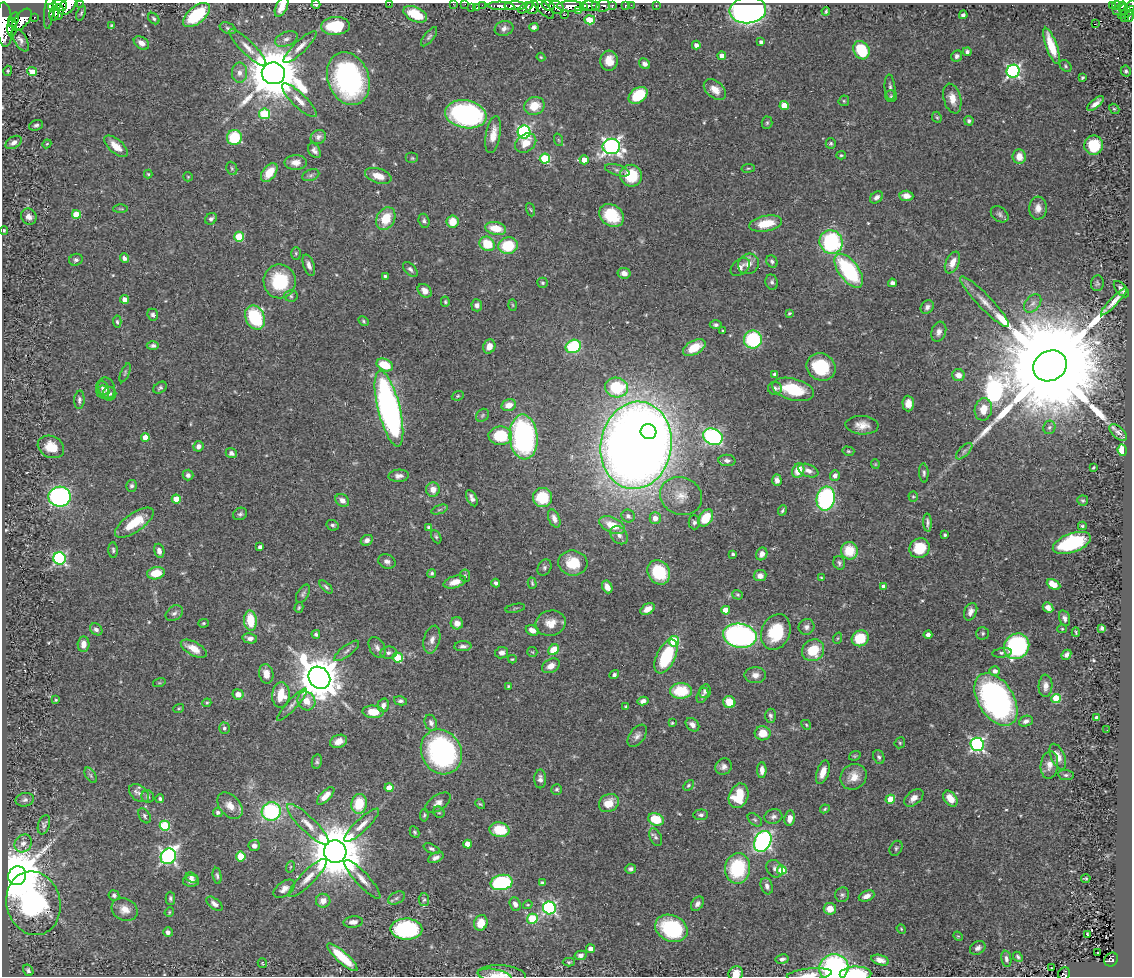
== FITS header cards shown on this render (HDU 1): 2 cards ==
NAXIS1  =                 1130
NAXIS2  =                  974

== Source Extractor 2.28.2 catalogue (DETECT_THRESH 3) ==
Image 1130 x 974 px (HDU 1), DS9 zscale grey, 1 PNG px = 1 image px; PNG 1134 x 978 px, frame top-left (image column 1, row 974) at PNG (2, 3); each listed source drawn as its Kron ellipse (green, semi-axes under 4 px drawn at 4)
Background 0.486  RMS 0.022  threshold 0.0668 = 3 sigma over >= 5 px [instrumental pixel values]
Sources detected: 526; of the 526, the 500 brightest by FLUX_AUTO listed and drawn (26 fainter detections omitted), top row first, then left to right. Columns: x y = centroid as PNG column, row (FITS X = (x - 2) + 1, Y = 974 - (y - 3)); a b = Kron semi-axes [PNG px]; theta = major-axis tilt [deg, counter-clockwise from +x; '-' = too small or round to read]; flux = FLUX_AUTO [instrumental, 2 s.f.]
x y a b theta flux
80 3 2 2 - 24
316 4 4 3 - 3.3
389 4 2 2 - 60
453 4 2 2 - 8.5
465 4 2 2 - 6.9
60 5 7 5 -20 290
482 5 2 2 - 9
596 5 3 3 - 240
631 5 2 2 - 7.2
1117 5 4 3 - 87
68 6 11 6 51 950
501 6 13 4 -2 760
515 6 11 4 0 800
548 6 6 5 - 150
570 6 13 5 -1 1300
584 6 4 3 - 280
590 6 9 5 -7 570
603 6 7 6 - 130
612 6 4 3 - 81
625 6 4 3 - 18
656 6 3 2 - 9.8
1113 6 3 3 - 35
1122 6 4 3 - 130
1130 6 7 3 50 150
53 7 5 3 - 450
282 7 11 5 64 18
533 7 7 6 - 330
556 7 7 6 - 510
471 8 2 2 - 3.1
476 8 3 3 - 55
526 8 8 4 32 300
543 8 14 5 -45 210
748 10 18 13 6 620
1117 10 3 2 - 6.7
1124 10 6 3 86 69
579 11 4 3 - 180
826 11 4 3 - 2.1
49 12 17 4 84 980
59 12 8 4 86 510
1127 12 10 3 32 220
54 13 7 5 78 730
81 13 8 3 69 2.1
415 14 13 7 -26 40
196 15 16 8 39 85
564 15 3 2 - 2.7
963 15 4 4 - 4.5
1129 16 6 3 76 140
35 17 3 2 - 19
1124 17 3 3 - 22
154 19 6 5 - 2.7
14 20 7 5 66 340
22 20 13 7 51 1000
590 20 5 4 - 42
1095 23 2 2 - 4.4
4 25 22 8 -87 2300
112 25 4 3 - 2.1
335 26 14 9 4 60
534 27 5 4 - 4.3
12 28 9 5 87 640
228 28 8 5 -23 3.6
504 28 9 7 19 7.5
429 37 11 5 52 3.6
286 39 12 7 21 6.8
20 40 13 6 -59 6.8
761 42 4 4 - 4.9
141 43 8 6 -34 9.7
696 45 4 4 - 7.1
1051 46 19 5 -71 37
300 47 22 6 44 12
248 48 25 6 -45 15
861 50 10 7 -61 76
967 52 4 4 - 3.5
722 56 4 4 - 14
957 56 6 5 - 4.6
541 57 4 3 - 1.6
609 61 10 8 86 19
645 64 6 5 - 6.6
1065 66 7 5 -45 2.5
8 71 5 4 - 2
1013 71 6 6 - 320
1126 71 5 5 - 3.3
32 72 5 4 - 32
239 73 10 7 90 8.6
273 73 11 11 - 10000
1083 77 4 3 - 2.7
348 79 27 20 -69 320
890 87 13 5 -85 5.3
715 90 13 8 -40 17
638 95 10 7 37 72
891 96 6 6 - 2.8
952 98 15 8 -75 15
299 100 23 7 -44 15
844 101 5 5 - 2.1
1095 104 10 4 40 8.1
534 106 10 9 - 30
784 106 4 4 - 33
1114 109 6 4 -41 2.2
265 114 5 5 - 81
466 114 21 14 -10 300
937 117 6 4 -67 2
969 121 5 4 - 3.4
767 123 6 5 - 2.6
36 125 7 5 21 3.7
524 132 6 6 - 240
493 135 19 7 79 20
318 137 8 6 26 5.7
234 138 7 7 - 64
559 140 6 4 -70 2
14 142 9 5 33 6.6
526 143 11 8 34 21
831 143 5 5 - 2.7
47 144 4 4 - 1.6
1094 145 9 9 - 52
116 146 14 7 -42 21
611 146 8 8 - 570
314 151 8 5 -58 5.9
841 155 5 4 - 2
1019 157 7 6 - 18
412 158 6 5 - 2.6
545 159 5 5 - 100
584 160 4 4 - 16
296 162 11 7 0 11
232 168 7 5 -68 2.9
748 168 7 3 8 1.9
617 170 13 5 -17 4.9
269 173 11 6 52 27
148 174 4 4 - 1.7
311 175 9 5 19 4.1
378 176 14 7 -17 20
631 176 11 11 - 58
188 177 5 4 - 1.8
906 196 7 5 -5 12
877 197 7 5 37 6.8
1038 208 11 8 86 12
121 209 7 3 1 1.6
531 210 7 3 -71 1.6
76 214 4 4 - 40
1000 214 10 7 -37 4.7
612 215 13 10 -36 57
29 217 8 7 - 8.1
211 219 6 5 - 4.6
386 219 12 9 63 37
424 221 7 5 -73 3.7
453 221 6 6 - 25
766 224 17 7 10 39
496 228 10 6 -12 32
4 230 4 3 - 1.9
239 237 5 5 - 54
831 242 12 11 - 170
487 244 8 7 - 42
508 246 10 8 10 67
296 253 6 5 - 2.2
124 258 5 4 - 5.2
76 260 7 6 - 3.8
772 261 6 5 - 3.4
952 263 11 6 65 15
748 264 11 9 37 12
309 265 11 5 -71 6.9
740 267 11 7 39 7.4
410 269 9 5 -47 4.3
849 271 20 10 -54 150
624 273 6 5 - 8.9
385 276 3 3 - 2
280 281 17 16 - 83
772 282 7 6 - 3.9
542 283 5 5 - 2.4
892 283 4 4 - 4.8
1097 283 8 6 83 3.3
1121 289 10 5 -48 7.7
425 291 8 6 -43 9
291 296 7 5 -5 3.2
125 299 4 4 - 11
1114 301 18 4 46 11
445 302 5 4 - 2.3
985 302 34 7 -46 20
1033 303 10 7 50 6.8
477 305 6 5 - 5.3
513 305 5 3 - 1.6
927 307 7 6 - 4.8
789 313 3 2 - 1.8
153 315 6 5 - 4
255 318 12 9 -65 110
364 321 5 4 - 2.1
117 322 6 4 -86 2.6
716 325 6 4 -2 3.4
723 331 3 2 - 1.5
939 332 10 7 71 7.6
753 339 9 9 - 110
153 345 6 4 0 3.9
489 346 7 6 - 13
573 346 8 6 20 93
694 348 12 6 28 39
385 365 8 6 -25 41
1050 366 17 15 28 84000
821 367 15 13 -30 75
125 373 10 4 67 2.7
775 375 4 3 - 6.2
958 375 6 6 - 11
102 388 7 6 - 4.5
107 388 11 8 -76 8.1
160 388 7 5 35 3.3
616 388 12 10 -12 92
775 388 7 6 - 4.7
793 389 21 10 -14 73
103 392 6 6 - 3.5
109 394 7 6 - 4
458 396 6 4 22 2.1
79 400 9 5 86 3.9
908 403 8 6 -87 12
509 405 7 6 - 16
389 409 39 11 -76 580
983 409 11 8 80 22
482 415 7 5 47 3
862 425 16 9 -3 16
1049 427 7 6 - 3.9
648 432 8 7 - 950
1118 432 10 5 -41 6
500 436 12 9 -2 67
145 437 4 4 - 26
524 437 22 14 -85 320
713 437 10 8 -24 260
636 445 44 35 81 3000
198 446 5 5 - 5.7
51 447 14 10 -26 26
1122 450 6 4 -84 39
848 451 6 4 -14 2.2
964 451 10 5 45 4.8
231 453 5 5 - 5.5
727 460 8 5 -4 5.7
875 464 5 4 - 1.5
1093 467 3 3 - 1.6
798 470 7 6 - 26
808 471 10 6 -20 7.7
924 473 9 4 -87 3.3
188 475 5 5 - 4.6
835 475 5 5 - 6.2
399 476 10 6 3 7
777 480 6 4 -87 7.1
131 486 6 5 - 3.6
433 489 7 7 - 15
681 496 21 18 -23 29
60 497 11 10 - 320
543 497 9 9 - 58
913 497 5 4 - 1.9
472 498 9 4 -62 6.7
176 499 4 4 - 24
826 499 12 9 75 220
342 500 7 6 - 7.9
1083 501 5 5 - 2.3
439 510 8 3 19 2.7
782 510 5 3 - 2.3
240 514 7 6 - 3.7
628 516 7 6 - 6
554 518 9 5 -67 8.1
655 518 6 5 - 11
706 518 9 6 55 48
694 522 7 5 -88 4.2
927 522 9 3 -88 4.2
134 523 22 9 35 45
333 525 6 5 - 3.1
612 525 14 7 -23 29
1082 526 4 3 - 2.4
429 527 3 3 - 2.7
619 535 10 7 -46 7.7
945 535 3 3 - 3
436 537 7 4 -63 2.6
367 540 6 5 - 7.2
1072 543 20 9 20 140
260 547 4 3 - 4.8
919 548 10 9 - 43
113 550 8 4 -88 3.1
159 551 7 5 -75 8
849 551 9 8 - 38
733 554 3 3 - 3
762 554 7 5 63 8.2
60 558 6 6 - 240
387 561 9 7 -20 5.6
573 563 14 12 -7 43
839 563 7 5 -72 3.4
544 568 8 6 60 3.8
659 572 13 10 -56 80
156 573 9 6 10 35
432 573 5 4 - 2.6
465 576 6 5 - 2.3
760 576 6 5 - 10
821 578 3 3 - 1.5
455 582 11 6 17 13
496 583 4 4 - 4.6
532 583 6 3 -75 2.1
1053 584 7 4 -28 23
326 587 8 4 -45 3.1
607 587 6 5 - 12
884 587 4 4 - 11
303 594 10 5 60 4
737 595 5 5 - 2.1
299 607 5 4 - 1.9
515 608 10 3 11 1.9
1048 608 6 4 -46 9
647 609 8 5 32 12
726 610 4 4 - 26
971 612 9 6 67 8.7
174 613 9 7 38 5.3
1064 618 8 5 -74 5.6
250 621 10 6 -85 47
203 623 5 4 - 2.2
457 623 6 6 - 11
551 623 15 12 13 20
807 627 8 7 - 5.7
1102 628 4 3 - 2.9
96 629 7 5 -39 5.8
1062 629 5 4 - 1.7
532 630 7 5 -28 9.4
776 632 18 14 68 67
1076 632 5 3 - 2.3
983 633 6 6 - 3.2
316 634 4 4 - 3.2
928 635 4 4 - 5
740 636 17 12 -10 470
250 638 7 5 -11 5.9
838 638 6 3 70 1.6
860 638 9 8 - 44
432 640 14 8 76 10
674 641 5 5 - 96
83 644 8 6 86 10
463 646 9 5 2 4.9
1017 646 13 12 - 230
377 647 11 7 -60 6.7
194 649 14 6 -29 21
554 650 6 5 - 34
813 650 11 10 - 42
347 651 15 5 38 6.1
532 652 5 5 - 1.7
389 653 8 6 6 4.9
502 653 6 5 - 7.5
1002 653 10 4 7 3.6
1066 655 5 4 - 5.4
666 656 18 9 64 87
398 658 5 4 - 68
512 659 4 3 - 1.8
551 666 9 6 29 12
995 671 5 5 - 6.4
266 674 10 7 -80 15
614 675 5 4 - 3.6
755 675 10 8 0 9.9
319 678 12 10 -50 5500
159 683 6 4 17 1.8
508 686 3 3 - 1.5
1046 686 11 7 88 9.5
681 691 11 8 1 58
705 691 7 5 75 4.7
238 694 5 5 - 11
281 695 13 9 85 38
702 695 8 5 63 3.8
1056 698 5 4 - 61
996 699 29 17 -58 450
56 700 4 3 - 1.6
306 701 10 8 -55 19
400 701 6 4 -14 3.4
643 701 5 4 - 6.7
729 702 6 6 - 35
207 703 4 4 - 1.8
292 705 21 5 48 8
383 705 7 5 74 6
626 707 4 3 - 1.9
179 708 5 3 - 1.6
373 712 10 6 -3 25
770 716 7 5 -87 4.4
1097 718 4 4 - 7.8
1026 721 7 5 24 6.2
431 723 8 6 -67 5.3
672 723 3 3 - 1.7
692 725 8 5 -45 7.7
806 725 5 4 - 1.8
224 728 6 5 - 4.4
1107 730 2 2 - 2.1
763 733 8 7 - 22
637 736 12 7 54 7.2
339 741 9 6 20 12
900 743 6 5 - 2.2
977 744 7 6 - 320
441 752 23 20 -60 270
855 756 6 4 20 1.9
879 757 7 5 -69 3.7
1058 757 13 7 -67 14
317 762 7 5 78 3
1049 765 14 8 83 13
724 767 8 8 - 7.1
762 770 8 4 90 11
823 772 12 6 71 15
91 775 8 5 -57 2.8
1066 775 8 5 -8 3.6
853 777 14 12 42 19
540 779 9 6 89 6.3
688 785 6 4 45 2.4
389 788 4 4 - 23
557 789 5 5 - 3.1
139 793 11 7 -35 8.3
326 796 11 5 45 16
739 796 13 9 67 50
148 797 6 6 - 4.1
914 798 11 6 39 11
160 799 4 3 - 2.8
890 799 5 4 - 39
950 799 9 6 -54 21
25 800 9 6 14 4.7
438 803 14 7 34 9.1
609 803 10 8 32 23
359 804 10 7 82 44
480 804 5 4 - 2
230 806 15 10 -48 17
825 809 5 4 - 2.1
271 811 9 9 - 150
439 812 6 5 - 2.3
218 813 4 4 - 4.7
424 815 6 4 81 2.3
701 815 7 5 3 4.5
145 816 8 5 -59 4
773 817 9 7 15 5.7
790 818 8 5 81 10
656 819 8 6 -22 45
755 820 8 5 -40 3.2
308 824 28 7 -44 20
44 825 10 5 72 4.1
362 825 23 6 43 14
165 826 5 5 - 95
499 830 10 7 -8 45
414 832 6 4 -63 2.4
656 837 9 5 -64 3.8
763 841 11 8 63 390
23 843 9 8 - 8.8
468 844 4 4 - 18
254 846 5 5 - 6.9
896 848 8 6 58 3
431 849 8 4 -23 3.1
335 851 11 11 - 10000
168 856 8 7 - 410
241 856 5 4 - 39
436 858 8 5 25 6.4
290 867 6 3 70 1.6
738 868 15 12 82 110
631 869 5 4 - 3.8
775 869 9 7 -56 5.7
782 870 5 4 - 50
17 876 9 9 - 11000
217 876 8 4 -80 3.2
191 877 6 4 -23 4.8
308 878 26 7 45 17
1086 878 5 2 - 1.9
362 879 25 6 -48 15
191 881 8 6 0 6.8
502 882 11 7 11 180
542 883 4 3 - 3.4
767 886 8 5 -71 5.6
284 889 12 7 36 8.9
114 895 5 5 - 3.9
842 895 7 7 - 3.7
866 896 8 5 22 7.6
170 898 7 5 -89 3.4
396 898 9 5 27 4.3
424 900 6 5 - 3.2
323 901 7 7 - 14
33 903 32 27 -75 380
214 904 9 5 -38 7.1
515 904 7 5 -69 7.5
697 904 8 5 53 6.1
528 905 5 3 - 1.7
549 908 6 6 - 270
125 909 13 11 -27 16
830 909 6 6 - 18
169 912 5 4 - 1.8
532 919 5 5 - 77
353 922 10 5 5 8.3
481 923 8 6 71 26
671 928 17 13 -25 140
406 929 16 10 -1 210
901 929 5 4 - 1.6
168 932 5 4 - 6.1
1088 934 4 4 - 3.3
958 936 5 4 - 1.6
978 948 8 6 33 5.1
590 949 4 4 - 11
1098 953 3 2 - 3.5
580 955 6 4 13 5.9
342 957 20 5 -42 66
1018 957 5 4 - 3.2
782 959 7 5 10 5
1006 959 8 5 -80 4.7
880 960 9 5 -16 8.5
1111 960 7 6 - 120
569 962 6 4 1 2.2
262 963 5 4 - 1.5
834 968 15 13 23 260
1051 968 2 2 - 1.8
28 970 6 4 -59 3.9
736 973 7 7 - 15
856 974 16 7 1 77
1064 974 6 6 - 56
495 975 17 6 -9 10
502 975 24 9 -5 16
809 975 23 6 6 15
At the frame edge (FLAGS 8, measured only in part): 17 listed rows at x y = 80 3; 316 4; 389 4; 453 4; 465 4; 60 5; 68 6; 1130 6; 282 7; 4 25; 834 968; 736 973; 856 974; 1064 974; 495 975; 502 975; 809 975
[26 fainter detections neither listed nor drawn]